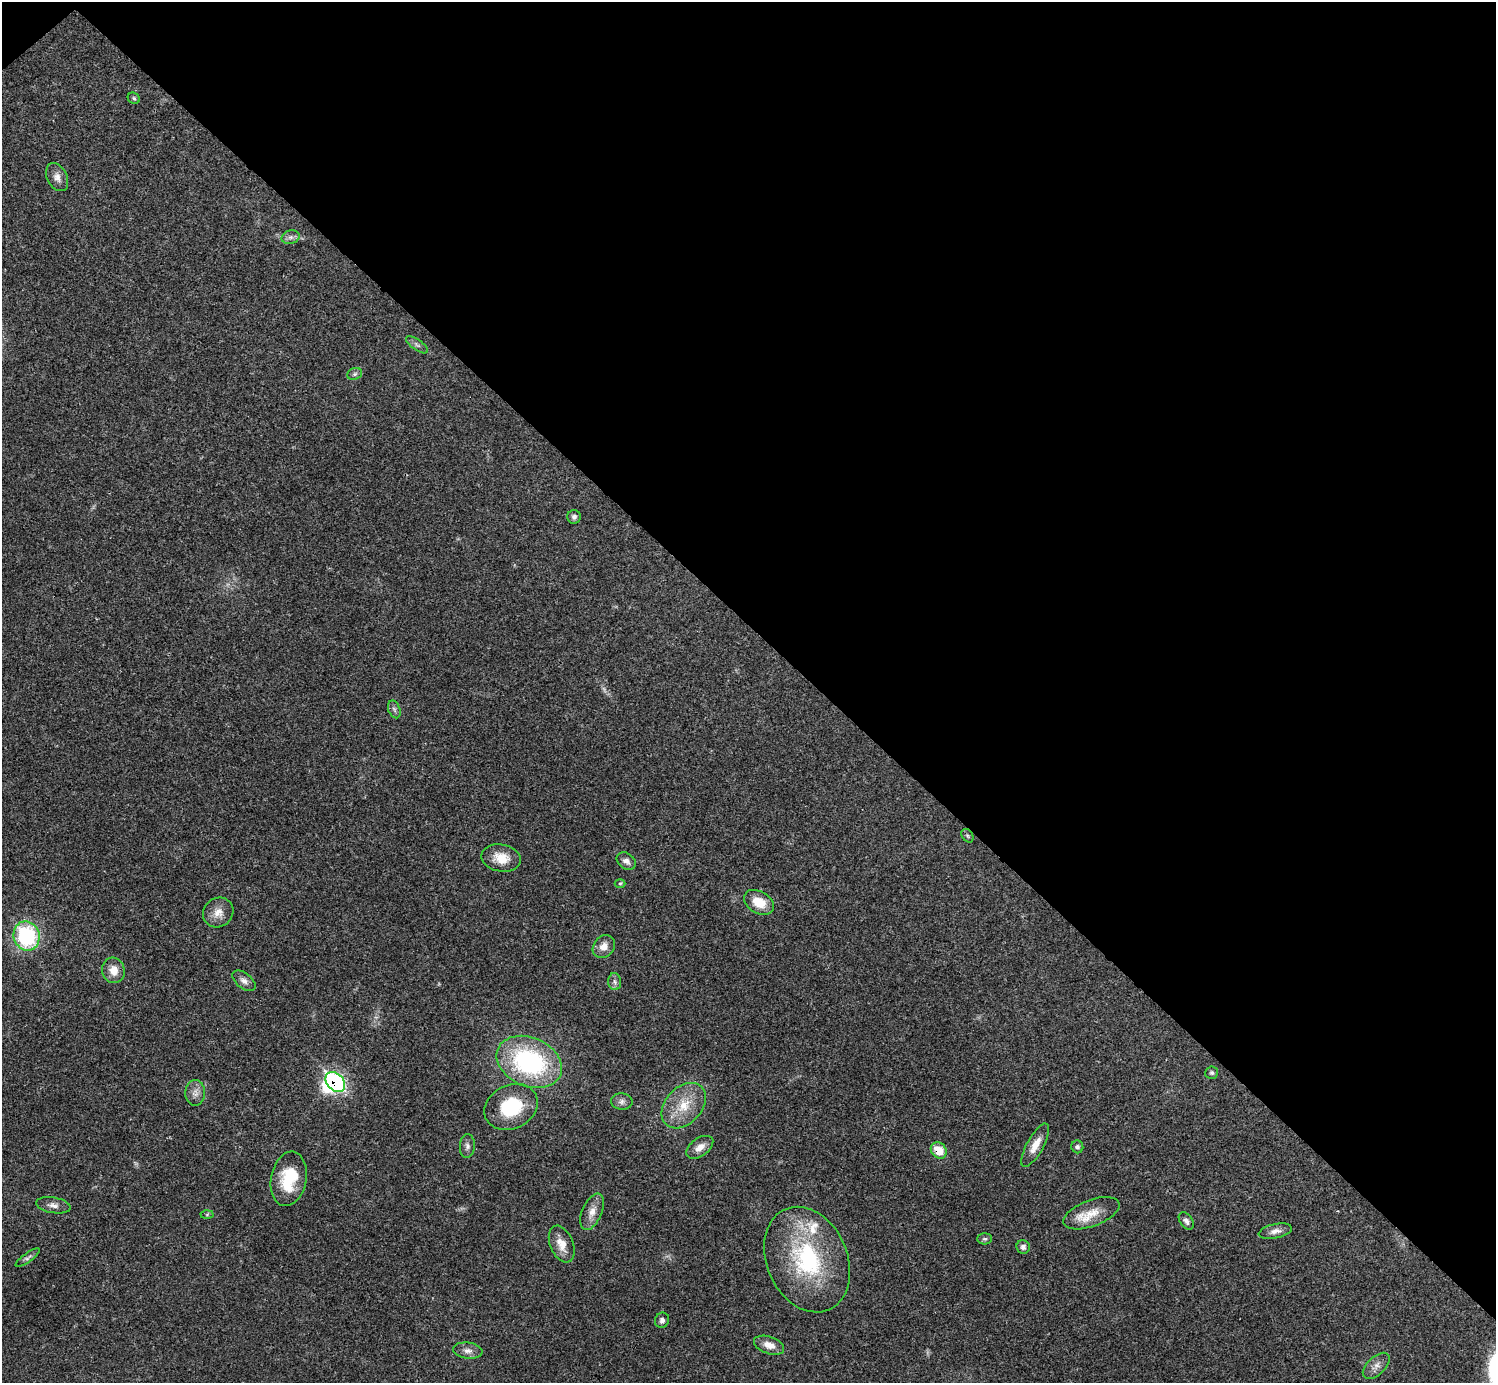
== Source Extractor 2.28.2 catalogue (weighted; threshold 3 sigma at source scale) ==
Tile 3 of 4 x 4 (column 3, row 1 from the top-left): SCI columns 2989-4482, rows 4303-5683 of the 5984 x 5984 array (HDU 1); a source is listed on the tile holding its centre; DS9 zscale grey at full resolution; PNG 1498 x 1385 px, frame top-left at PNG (2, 2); each listed source drawn as its Kron ellipse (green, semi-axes under 4 px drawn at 4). Shown black and unused: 46% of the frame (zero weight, under 3 of 4 exposures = <1% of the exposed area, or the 3 px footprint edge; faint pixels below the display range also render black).
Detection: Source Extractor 2.28.2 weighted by HDU 2 'WHT'; one run over the whole footprint, this tile lists its part. Background 0.021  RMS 0.0022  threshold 0.00997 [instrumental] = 3 sigma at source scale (4.5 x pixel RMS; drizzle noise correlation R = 1.50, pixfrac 1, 0.05/0.05 arcsec/px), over >= 5 px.
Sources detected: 49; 1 too faint to see at this stretch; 1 inside a brighter object's white glare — neither listed nor drawn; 1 inside a brighter listed object's ellipse — not listed separately; the other 46 listed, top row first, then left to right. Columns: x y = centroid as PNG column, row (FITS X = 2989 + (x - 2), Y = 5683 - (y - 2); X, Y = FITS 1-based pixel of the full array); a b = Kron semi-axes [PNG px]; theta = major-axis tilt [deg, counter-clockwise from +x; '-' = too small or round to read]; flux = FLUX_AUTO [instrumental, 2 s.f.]
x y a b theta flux
134 98 6 5 - 0.46
57 177 15 10 -62 1.6
291 237 9 6 14 0.84
417 345 13 5 -35 0.72
355 374 7 5 22 0.53
574 517 7 7 - 0.64
394 709 9 6 -70 0.64
967 836 7 5 -55 0.39
501 858 20 13 -11 4
626 861 10 7 -38 1.2
620 883 5 3 - 0.25
759 902 16 11 -30 4.3
218 913 16 14 40 2.5
27 936 15 13 -71 21
604 946 12 10 50 2
113 970 13 11 -73 2.7
244 981 13 7 -39 1.3
615 982 8 6 -86 0.76
529 1062 34 24 -24 33
1212 1073 6 6 - 0.46
335 1082 11 8 -46 47
195 1093 13 10 89 1.5
622 1101 11 8 -3 0.94
684 1106 26 18 47 6.4
511 1107 28 22 26 12
1035 1145 24 8 61 2.9
467 1146 12 7 86 0.92
700 1147 15 9 35 2
1077 1147 6 6 - 0.55
939 1150 9 7 -51 4.7
289 1179 27 17 79 9.1
53 1205 17 8 -10 1.3
592 1212 19 10 66 2.3
1091 1213 30 13 21 4.7
207 1215 6 4 1 0.31
1186 1221 10 6 -56 0.84
1275 1231 17 7 12 1.4
985 1239 7 5 1 0.49
562 1244 19 11 -68 2.9
1023 1247 7 6 - 0.84
28 1257 14 4 36 0.62
807 1260 55 40 -66 27
662 1320 8 7 - 0.81
769 1345 15 8 -19 2.1
468 1351 15 8 -7 1.3
1376 1366 16 9 43 1.7
Overlapping masked pixels (flux is a lower limit): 2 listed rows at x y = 335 1082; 939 1150